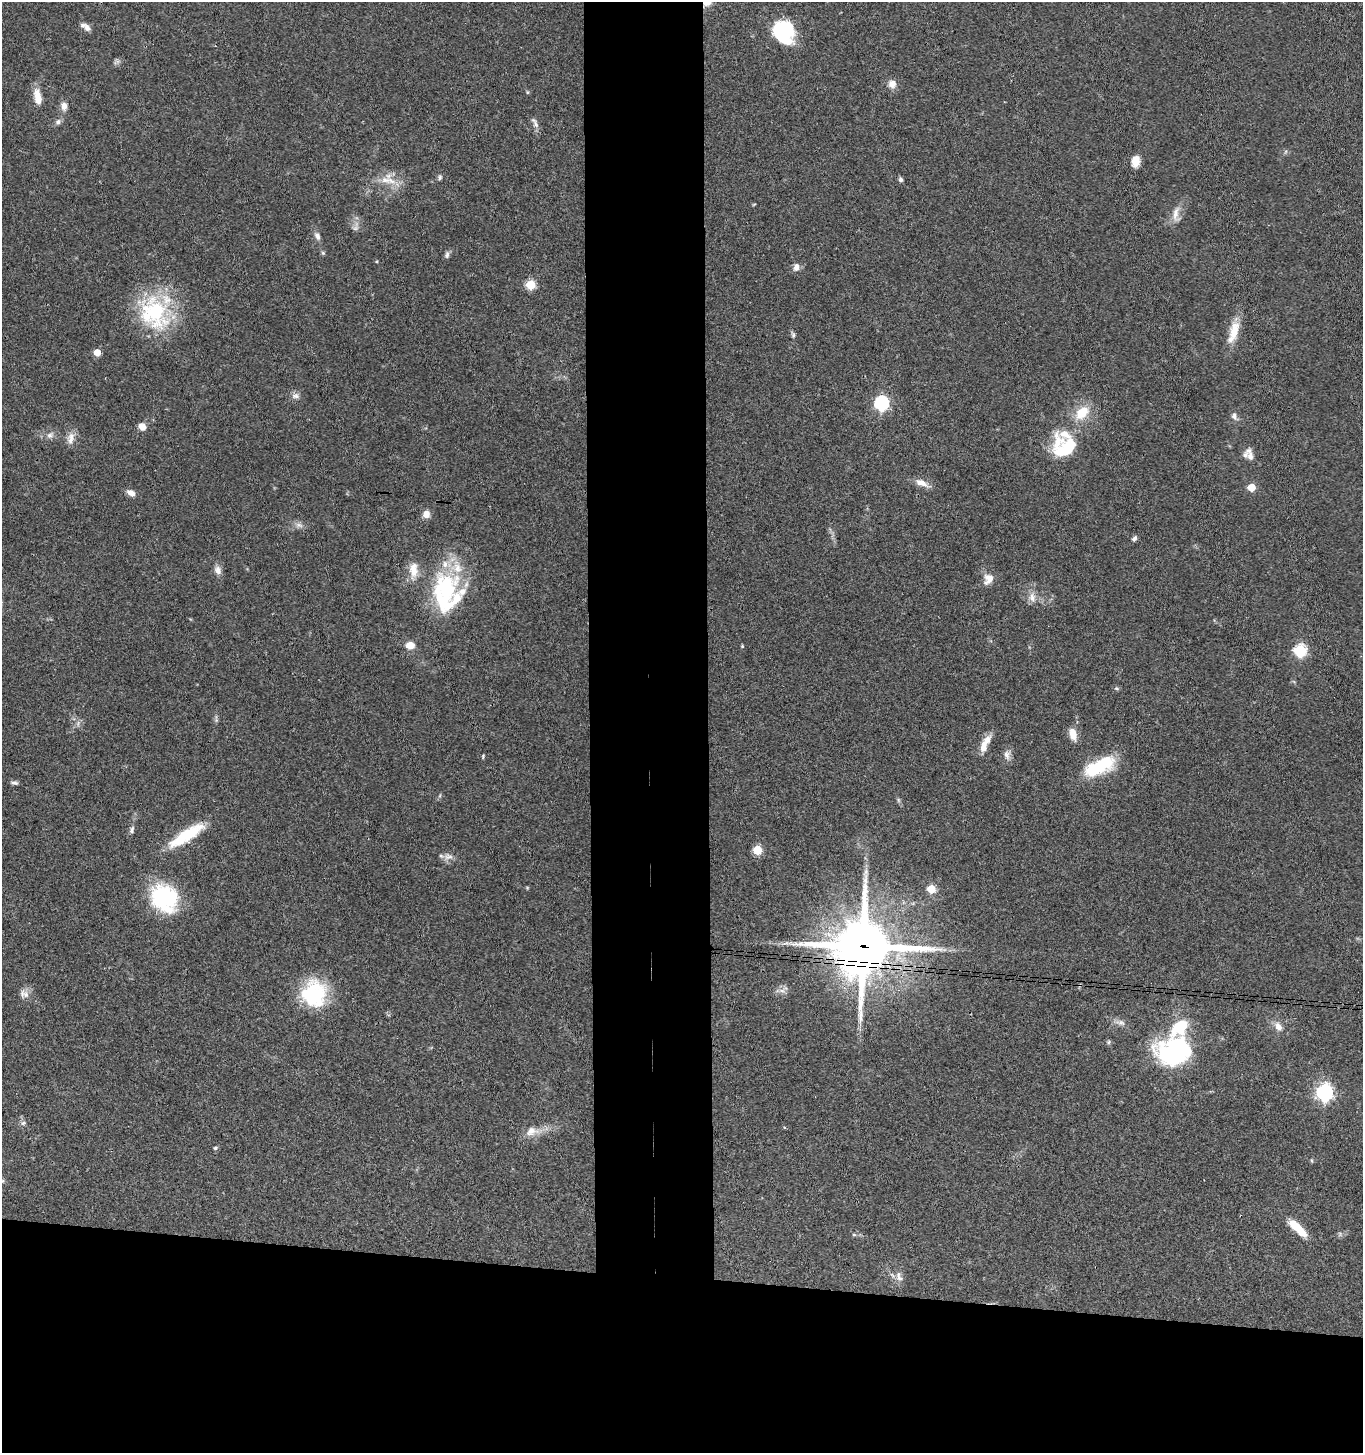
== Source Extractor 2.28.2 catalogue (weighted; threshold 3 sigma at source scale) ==
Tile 8 of 3 x 3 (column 2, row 3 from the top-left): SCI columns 1565-2925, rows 6-1456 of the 4442 x 4368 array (HDU 1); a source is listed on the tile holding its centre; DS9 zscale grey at full resolution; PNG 1365 x 1455 px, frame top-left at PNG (2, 2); no overlay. Shown black and unused: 20% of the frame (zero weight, under 3 of 4 exposures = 6% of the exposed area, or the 3 px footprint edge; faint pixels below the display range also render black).
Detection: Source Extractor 2.28.2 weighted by HDU 2 'WHT'; one run over the whole footprint, this tile lists its part. Background 0.0676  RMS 0.0054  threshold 0.0241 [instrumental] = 3 sigma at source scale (4.5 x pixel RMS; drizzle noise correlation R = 1.50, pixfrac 1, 0.05/0.05 arcsec/px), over >= 5 px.
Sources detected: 92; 2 too faint to see at this stretch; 3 inside a brighter object's white glare — not listed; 10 inside a brighter listed object's ellipse — not listed separately; the other 77 listed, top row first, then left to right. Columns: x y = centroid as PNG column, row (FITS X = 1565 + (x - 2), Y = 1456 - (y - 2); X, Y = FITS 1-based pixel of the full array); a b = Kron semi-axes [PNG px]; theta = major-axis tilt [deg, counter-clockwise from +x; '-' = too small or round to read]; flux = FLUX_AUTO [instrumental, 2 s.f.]
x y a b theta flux
86 27 15 6 -34 2.8
779 32 31 17 -53 29
892 84 10 9 - 4.2
527 92 6 4 -72 0.56
38 97 18 7 -81 8.2
64 106 10 8 -84 3.2
58 122 8 6 39 1.8
536 125 12 7 -61 2.4
1135 161 13 9 82 5.7
440 177 8 5 88 1
901 179 6 5 - 1.3
385 180 17 9 -14 6.6
754 204 5 3 - 0.48
1176 214 24 9 86 5.2
317 236 10 6 -64 2.2
323 253 6 4 -45 0.77
447 255 9 6 76 1.5
796 267 10 7 79 2.8
530 285 5 5 - 30
155 311 51 30 -64 52
1234 330 28 12 76 11
793 335 9 5 -77 1.2
97 352 5 5 - 9.2
295 396 11 7 -4 2.4
881 403 6 6 - 100
1082 413 22 14 43 13
1234 416 11 7 -66 2.3
142 427 9 8 - 3.7
50 435 11 8 28 2.8
71 438 17 9 79 4.4
1065 447 31 26 13 29
1250 456 14 8 -79 3.5
922 483 18 8 -25 4.9
1251 487 5 5 - 14
131 493 11 7 -26 3.2
426 514 9 8 - 3.9
299 525 11 6 -15 2.3
1134 539 7 5 49 1.6
218 570 12 9 -67 3.1
413 570 22 11 88 7.5
988 579 16 11 59 5.3
446 589 44 36 79 55
1032 597 14 9 -76 4.2
410 645 8 7 - 6.5
742 646 4 4 - 0.57
1300 650 6 6 - 65
1116 688 7 5 -7 0.89
1073 734 14 8 -75 5.7
985 744 24 8 64 6.9
1007 755 14 9 -89 3.1
483 756 5 3 - 0.63
1099 766 37 15 26 31
14 783 9 4 -5 1.4
898 800 7 4 -89 0.86
132 830 11 6 75 1.7
187 834 45 13 30 23
757 850 5 5 - 24
448 856 14 9 -2 3.2
931 889 5 5 - 20
164 898 28 24 -53 55
863 946 22 21 - 3000
782 990 9 4 -9 1.8
26 995 12 10 90 3.6
313 995 31 27 53 37
1121 1023 14 7 -14 2.9
1278 1027 13 8 -58 4.1
1109 1042 6 4 88 0.85
1175 1051 29 25 21 98
1325 1092 7 7 - 160
23 1123 8 6 30 1.4
784 1127 4 3 - 0.48
532 1131 20 13 10 6.8
215 1148 6 4 16 0.85
2 1181 6 5 - 0.82
1299 1229 20 8 -45 11
854 1235 6 4 -19 0.67
899 1277 14 8 -61 3.2
Overlapping masked pixels (flux is a lower limit): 1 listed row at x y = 863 946
Isophote crosses this tile's border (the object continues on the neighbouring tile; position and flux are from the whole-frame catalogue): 1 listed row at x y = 2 1181